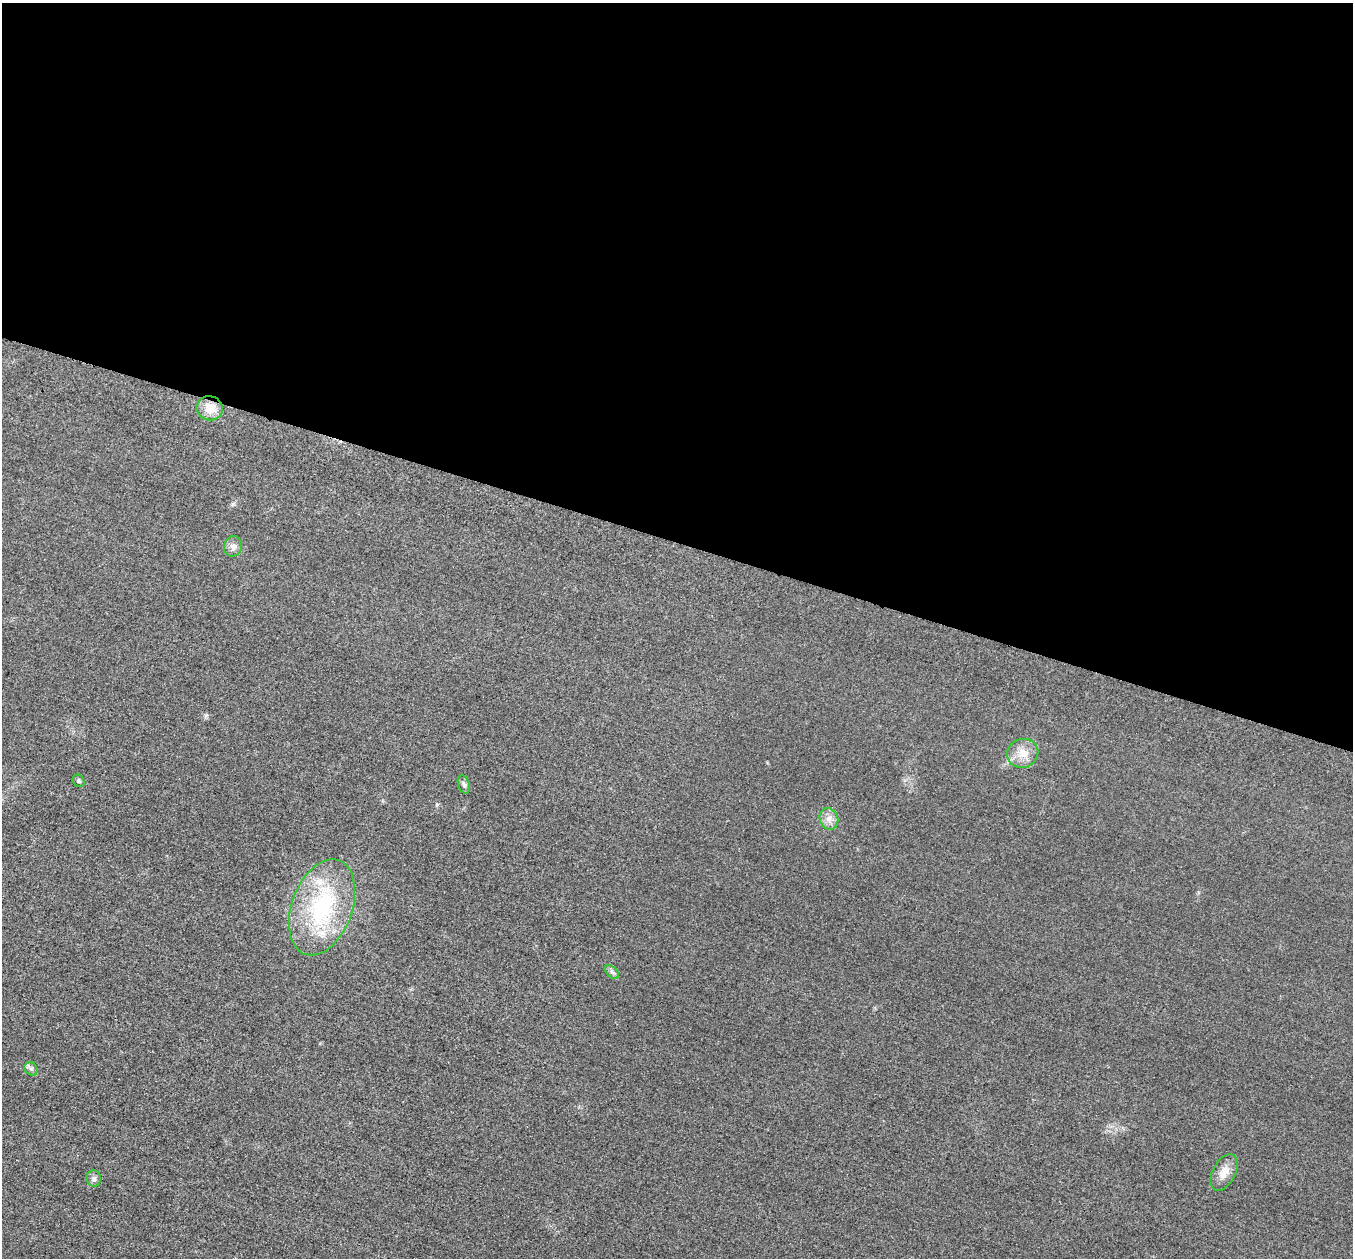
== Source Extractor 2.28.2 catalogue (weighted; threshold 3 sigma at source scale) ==
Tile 3 of 4 x 4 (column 3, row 1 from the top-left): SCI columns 2736-4086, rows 3967-5222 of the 5458 x 5502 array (HDU 1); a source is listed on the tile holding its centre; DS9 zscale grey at full resolution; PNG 1355 x 1260 px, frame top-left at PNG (2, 3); each listed source drawn as its Kron ellipse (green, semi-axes under 4 px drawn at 4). Shown black and unused: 43% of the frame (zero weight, under 3 of 5 exposures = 4% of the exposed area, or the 3 px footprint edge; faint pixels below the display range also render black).
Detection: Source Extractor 2.28.2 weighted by HDU 2 'WHT'; one run over the whole footprint, this tile lists its part. Background 0.0195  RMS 0.0052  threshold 0.0233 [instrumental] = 3 sigma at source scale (4.5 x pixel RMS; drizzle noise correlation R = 1.50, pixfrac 1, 0.05/0.05 arcsec/px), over >= 5 px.
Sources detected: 11; all 11 listed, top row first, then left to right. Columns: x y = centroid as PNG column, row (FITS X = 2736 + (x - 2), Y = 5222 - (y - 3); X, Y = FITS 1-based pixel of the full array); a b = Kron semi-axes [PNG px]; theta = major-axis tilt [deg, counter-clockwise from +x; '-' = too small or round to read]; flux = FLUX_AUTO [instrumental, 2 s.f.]
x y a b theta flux
210 408 13 12 - 7.6
233 546 10 9 - 2.6
1023 753 16 14 24 7
79 781 7 5 -53 0.89
464 784 9 5 -71 1.3
829 819 11 9 -67 3.5
322 907 50 30 70 56
612 972 8 5 -44 1.2
31 1069 7 6 - 1.3
1224 1172 20 11 62 5.6
94 1178 8 7 - 1.6